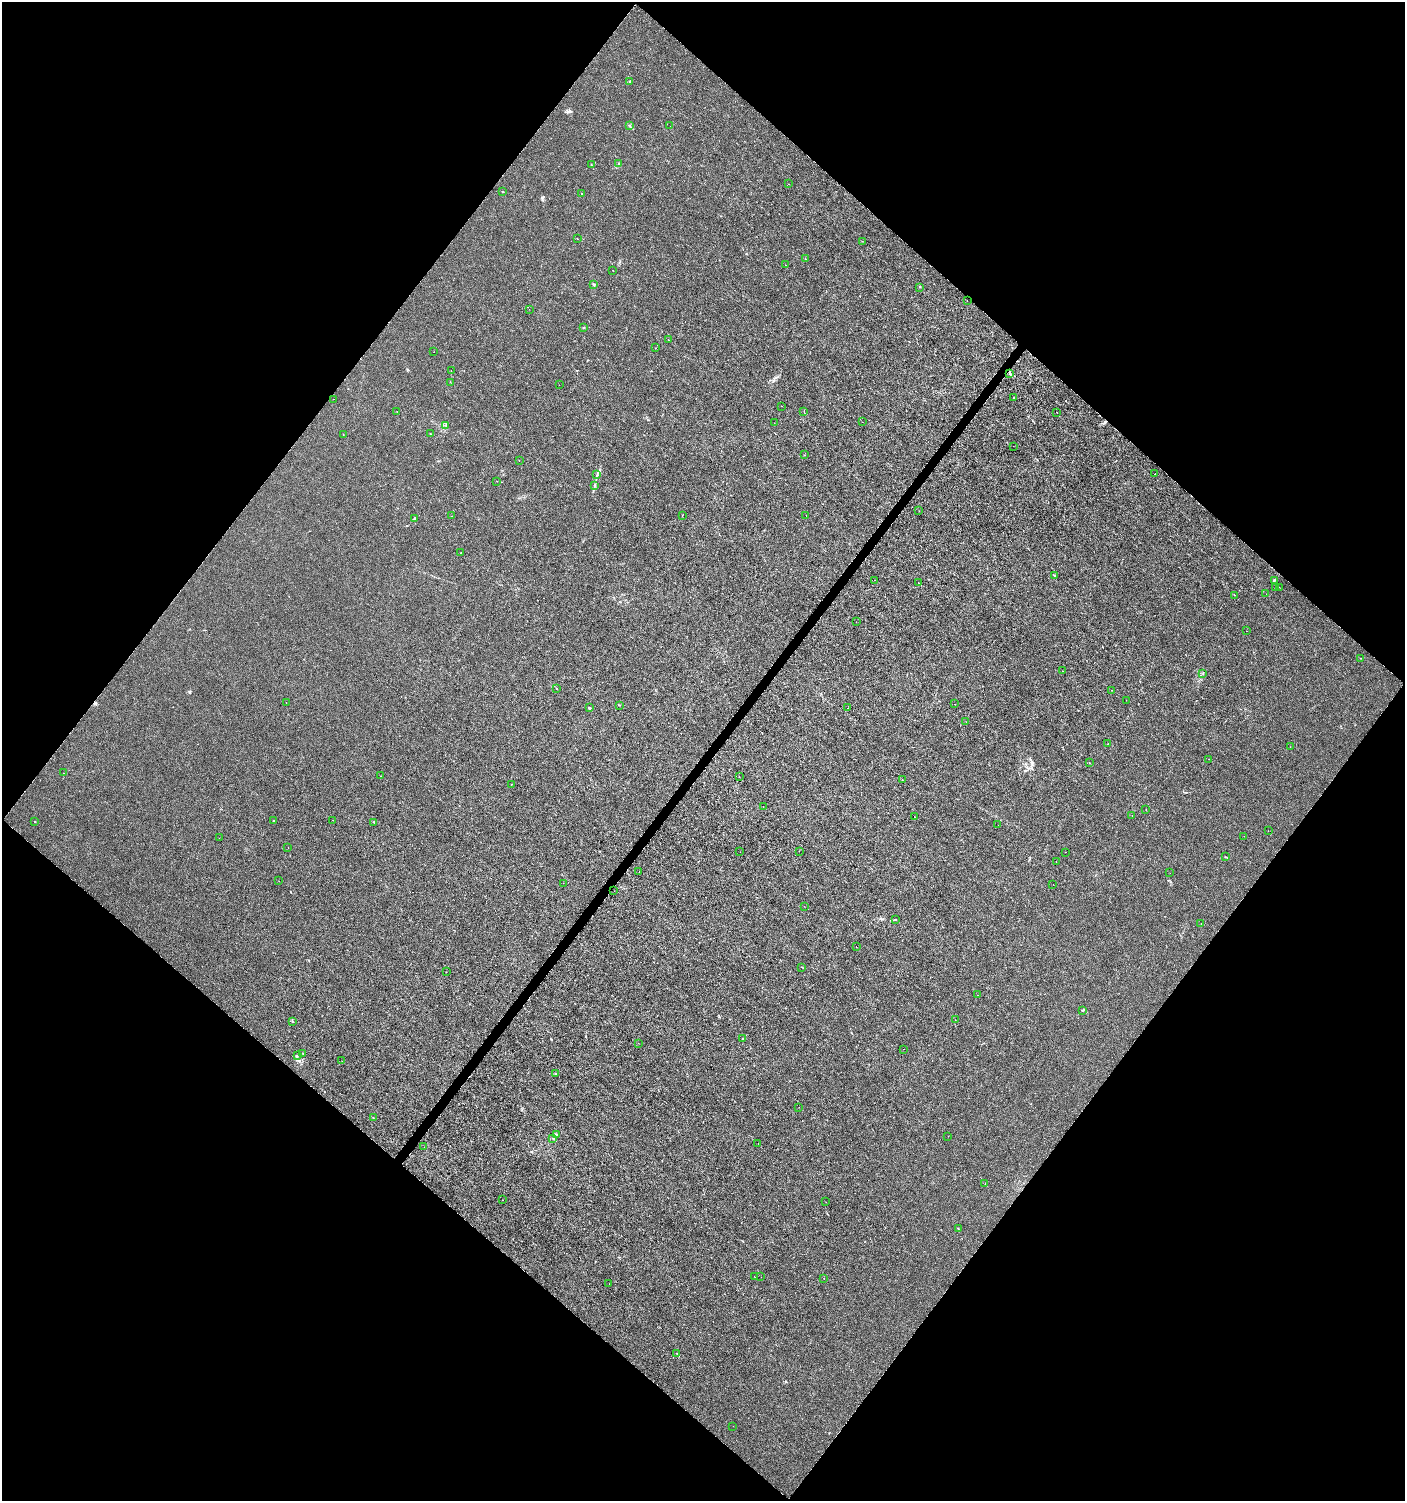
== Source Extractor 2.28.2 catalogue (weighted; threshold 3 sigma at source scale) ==
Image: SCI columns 175-5785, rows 6-6000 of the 6026 x 6000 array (HDU 1 of 3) = the unmasked area's bounding box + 8 px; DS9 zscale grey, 4 x 4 block average (1 PNG px = mean of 4 x 4 image px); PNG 1407 x 1503 px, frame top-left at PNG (2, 2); each listed source drawn as its Kron ellipse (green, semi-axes under 4 px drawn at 4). Shown black and unused: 50% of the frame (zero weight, under 3 of 6 exposures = <1% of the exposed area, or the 3 px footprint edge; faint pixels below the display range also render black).
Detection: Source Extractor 2.28.2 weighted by HDU 2 'WHT'. Background -1.05e-05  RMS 0.0012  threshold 0.00501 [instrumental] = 3 sigma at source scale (4.09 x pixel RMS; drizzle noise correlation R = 1.36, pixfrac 0.8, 0.0396/0.0396 arcsec/px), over >= 5 px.
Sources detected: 140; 2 cosmic-ray / hot-pixel residue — neither listed nor drawn; the other 138 listed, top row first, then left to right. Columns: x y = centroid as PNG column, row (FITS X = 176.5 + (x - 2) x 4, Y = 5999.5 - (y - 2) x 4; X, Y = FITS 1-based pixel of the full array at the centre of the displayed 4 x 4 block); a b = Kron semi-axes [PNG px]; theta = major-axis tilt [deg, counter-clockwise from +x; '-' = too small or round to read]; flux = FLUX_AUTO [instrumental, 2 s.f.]
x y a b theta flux
630 81 2 2 - 0.43
629 125 2 2 - 0.32
670 126 2 2 - 0.072
619 163 3 2 - 0.48
591 164 2 2 - 0.27
789 184 2 2 - 0.14
502 191 3 2 - 0.32
581 193 2 2 - 0.18
577 239 2 2 - 0.13
862 241 2 2 - 0.16
806 259 2 2 - 0.2
786 265 2 2 - 0.15
613 270 2 2 - 0.095
594 285 2 2 - 0.54
920 287 2 2 - 0.34
967 301 2 2 - 0.15
529 309 2 2 - 0.094
584 328 2 2 - 0.29
668 340 2 2 - 0.14
656 348 2 2 - 0.21
434 352 2 2 - 0.12
451 371 2 2 - 0.25
1010 373 2 2 - 0.5
450 382 2 2 - 0.12
559 385 2 2 - 0.11
1014 398 2 2 - 0.41
334 399 2 2 - 0.094
782 406 2 2 - 0.12
804 411 2 2 - 0.23
397 412 2 2 - 0.12
1057 412 2 2 - 0.25
862 422 2 2 - 0.1
774 423 2 2 - 0.14
446 425 2 2 - 0.25
430 434 2 2 - 0.19
343 435 2 2 - 0.22
1013 446 2 2 - 0.29
804 455 2 2 - 0.16
519 461 2 2 - 0.16
1155 474 2 2 - 0.24
597 475 2 2 - 0.4
497 481 2 2 - 0.15
594 485 2 2 - 0.24
919 511 2 2 - 0.14
682 515 2 2 - 0.14
806 515 2 2 - 0.087
452 516 2 2 - 0.15
414 518 3 2 - 0.41
461 553 2 2 - 0.1
1055 575 3 2 - 0.52
874 580 2 2 - 0.12
1274 580 2 2 - 1.1
918 583 2 2 - 0.24
1275 587 2 2 - 0.47
1279 587 2 2 - 0.09
1266 594 2 2 - 0.11
1234 595 2 2 - 0.15
856 622 2 2 - 0.12
1246 631 2 2 - 0.11
1361 658 2 2 - 0.11
1062 671 2 2 - 0.13
1203 674 2 2 - 0.13
557 689 2 2 - 0.15
1112 690 2 2 - 0.12
1126 700 2 2 - 0.1
286 702 2 2 - 0.098
954 704 2 2 - 0.096
619 705 2 2 - 0.29
589 708 2 2 - 2.5
848 708 2 2 - 0.12
966 722 2 2 - 0.099
1108 744 2 2 - 0.32
1290 747 2 2 - 0.16
1209 759 2 2 - 0.12
1089 763 2 2 - 0.22
64 773 2 2 - 0.12
381 776 2 2 - 0.12
739 776 2 2 - 0.19
902 780 2 2 - 0.13
511 784 2 2 - 0.11
763 806 2 2 - 0.11
1146 810 2 2 - 0.11
1132 815 2 2 - 0.19
914 817 2 2 - 0.19
333 820 2 2 - 0.15
273 821 2 2 - 0.21
35 822 2 2 - 0.25
374 822 2 2 - 0.41
998 825 2 2 - 0.2
1268 831 2 2 - 0.24
1244 836 2 2 - 0.17
219 838 2 2 - 0.093
288 848 2 2 - 0.23
799 851 2 2 - 0.26
740 852 2 2 - 0.077
1065 852 2 2 - 0.13
1225 857 2 2 - 0.35
1056 861 2 2 - 0.11
639 871 2 2 - 0.56
1170 873 2 2 - 0.14
279 881 2 2 - 0.15
563 883 2 2 - 0.13
1053 884 2 2 - 0.1
614 891 2 2 - 0.17
804 906 2 2 - 0.13
895 919 2 2 - 0.33
1201 924 2 2 - 0.14
856 947 2 2 - 0.12
802 967 2 2 - 0.24
446 972 2 2 - 0.14
978 995 2 2 - 0.14
1083 1010 3 2 - 0.69
955 1020 2 2 - 0.1
292 1021 2 2 - 0.22
743 1039 2 2 - 0.42
638 1043 2 2 - 0.083
904 1049 2 2 - 0.098
303 1053 2 2 - 0.37
297 1056 2 2 - 0.18
342 1061 2 2 - 0.13
556 1073 3 2 - 0.6
799 1107 2 2 - 0.095
373 1117 2 2 - 0.25
556 1134 3 2 - 0.51
948 1136 2 2 - 0.13
553 1139 2 2 - 0.39
758 1143 2 2 - 0.081
424 1147 2 2 - 0.15
985 1184 2 2 - 0.18
502 1200 2 2 - 0.12
826 1202 2 2 - 0.093
958 1228 2 2 - 0.26
755 1276 2 2 - 0.17
761 1277 2 2 - 0.11
824 1278 2 2 - 0.25
609 1284 2 2 - 0.16
677 1353 2 2 - 0.29
733 1426 2 2 - 0.24
Diffuse or blended objects may show on this block-average render without a row.